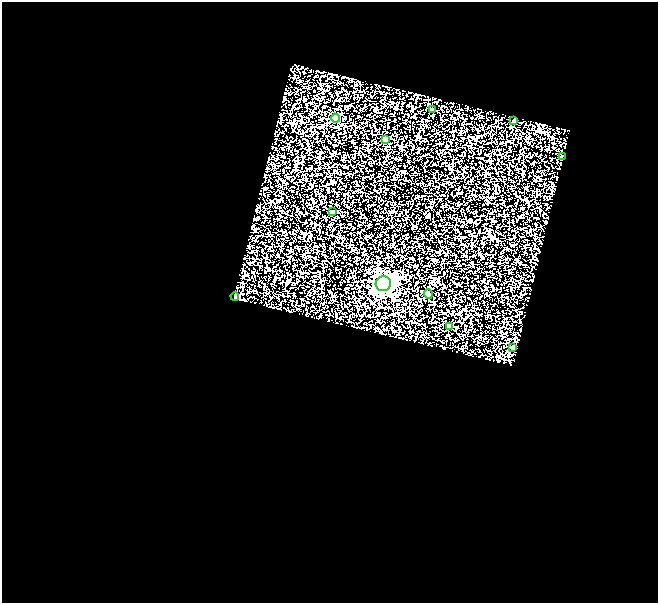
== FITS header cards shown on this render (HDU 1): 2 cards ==
NAXIS1  =                  656
NAXIS2  =                  601

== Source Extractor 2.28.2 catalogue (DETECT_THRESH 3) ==
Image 656 x 601 px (HDU 1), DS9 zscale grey, 1 PNG px = 1 image px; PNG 660 x 605 px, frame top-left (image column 1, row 601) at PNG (2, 2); each listed source drawn as its Kron ellipse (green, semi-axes under 4 px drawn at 4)
Background 0.164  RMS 0.2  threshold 0.606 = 3 sigma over >= 5 px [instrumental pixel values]
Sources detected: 11; all 11 listed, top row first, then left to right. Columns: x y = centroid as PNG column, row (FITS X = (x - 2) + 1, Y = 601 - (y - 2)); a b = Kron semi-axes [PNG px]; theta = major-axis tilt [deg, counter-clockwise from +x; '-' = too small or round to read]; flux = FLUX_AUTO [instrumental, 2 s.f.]
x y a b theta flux
432 109 4 3 - 27
335 118 4 4 - 240
514 121 3 3 - 20
385 140 4 3 - 67
562 156 3 3 - 11
333 212 3 3 - 32
383 284 7 7 - 6400
428 294 5 4 - 43
235 296 4 4 - 230
449 326 4 4 - 89
513 347 3 3 - 24